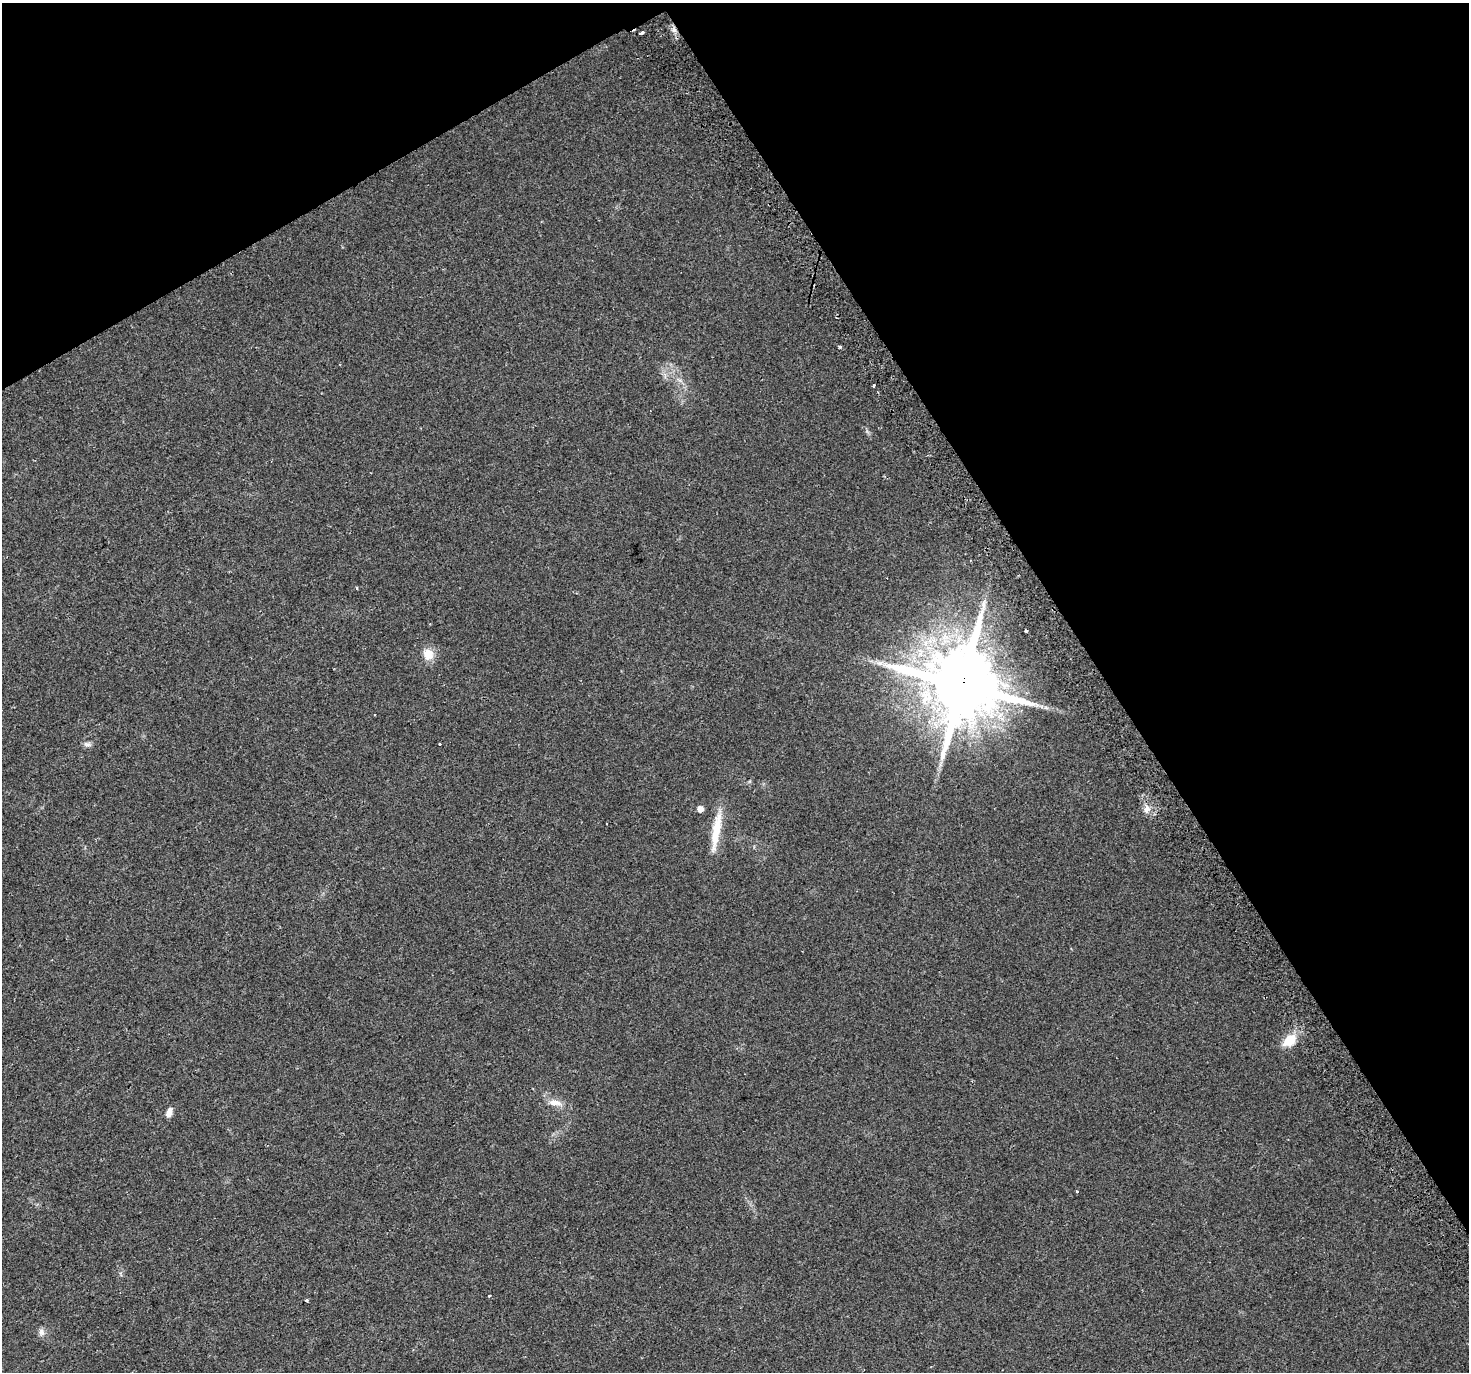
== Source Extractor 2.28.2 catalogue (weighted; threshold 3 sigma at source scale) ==
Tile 3 of 4 x 4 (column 3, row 1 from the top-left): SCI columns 2977-4443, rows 4311-5680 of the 5951 x 5823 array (HDU 1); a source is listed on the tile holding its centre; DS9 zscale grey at full resolution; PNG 1471 x 1374 px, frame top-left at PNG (2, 3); no overlay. Shown black and unused: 31% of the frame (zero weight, under 2 of 3 exposures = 2% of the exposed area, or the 3 px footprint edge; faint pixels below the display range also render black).
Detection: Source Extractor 2.28.2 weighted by HDU 2 'WHT'; one run over the whole footprint, this tile lists its part. Background 0.0227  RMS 0.0054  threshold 0.0241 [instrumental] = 3 sigma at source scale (4.5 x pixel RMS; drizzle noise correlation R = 1.50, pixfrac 1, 0.0396/0.0396 arcsec/px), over >= 5 px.
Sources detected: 26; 2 cosmic-ray / hot-pixel residue — not listed; the other 24 listed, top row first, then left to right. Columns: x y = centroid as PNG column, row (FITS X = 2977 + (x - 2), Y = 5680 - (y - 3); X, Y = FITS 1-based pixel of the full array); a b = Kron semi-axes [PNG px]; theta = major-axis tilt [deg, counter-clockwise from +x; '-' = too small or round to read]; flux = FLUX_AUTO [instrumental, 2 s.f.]
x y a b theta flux
674 30 9 6 -83 2.1
641 33 4 3 - 3.8
840 347 3 3 - 1.9
874 386 3 2 - 1
357 587 4 3 - 0.61
1026 631 3 3 - 2.1
428 654 14 12 -66 7.3
880 663 9 6 12 2
961 685 22 22 - 4500
1046 708 7 4 -19 1.1
375 714 3 2 - 0.46
87 744 12 6 -6 1.8
439 744 3 3 - 1.5
700 809 6 6 - 2.9
1146 809 13 7 79 3.2
607 824 2 2 - 0.36
716 831 50 9 81 15
1290 1040 18 13 40 10
555 1102 20 8 -11 5.4
169 1113 12 7 71 3
1077 1191 3 3 - 0.61
489 1296 3 3 - 0.73
307 1300 3 3 - 1.1
41 1332 10 8 -78 2.3
Overlapping masked pixels (flux is a lower limit): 2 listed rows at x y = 674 30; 961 685